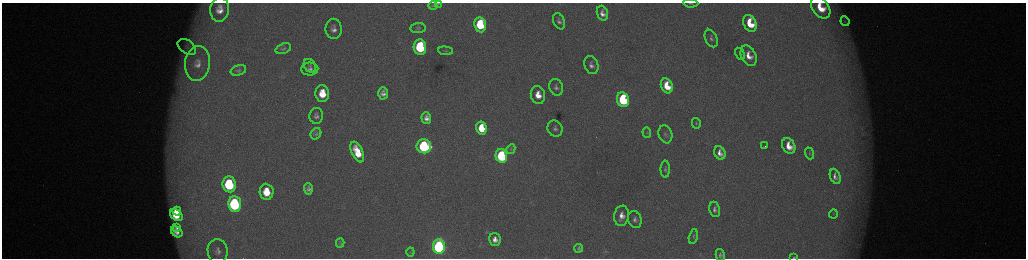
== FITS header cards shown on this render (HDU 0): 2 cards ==
NAXIS1  =                 2048 /fastest changing axis
NAXIS2  =                  512 /next to fastest changing axis

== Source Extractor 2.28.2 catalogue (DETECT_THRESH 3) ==
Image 2048 x 512 px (HDU 0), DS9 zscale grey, zoomed out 1/2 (1 PNG px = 2 x 2 image px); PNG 1028 x 260 px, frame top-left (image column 1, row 511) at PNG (2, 3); each listed source drawn as its Kron ellipse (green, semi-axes under 4 px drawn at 4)
Background 173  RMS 1.9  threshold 5.82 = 3 sigma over >= 5 px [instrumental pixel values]
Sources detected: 77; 8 cannot appear on this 1/2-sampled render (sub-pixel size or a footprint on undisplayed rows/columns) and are neither listed nor drawn; the other 69 listed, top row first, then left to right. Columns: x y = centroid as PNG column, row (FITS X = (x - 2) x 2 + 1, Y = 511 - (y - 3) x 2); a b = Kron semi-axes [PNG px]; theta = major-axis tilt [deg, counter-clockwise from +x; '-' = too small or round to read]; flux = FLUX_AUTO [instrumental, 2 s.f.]
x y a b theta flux
438 3 3 2 - 360
691 3 8 3 -5 790
433 6 5 2 - 350
821 8 12 8 -53 11000
220 10 12 9 82 5200
602 13 7 5 -71 2700
559 21 8 5 -66 1500
845 21 5 3 - 570
750 23 9 6 -66 12000
480 25 7 6 - 23000
418 28 7 5 5 1000
334 29 10 8 -88 3000
711 38 9 6 -63 1400
187 47 10 6 -35 2400
420 47 7 6 - 38000
283 49 8 5 19 1100
445 51 7 3 -6 680
740 54 6 4 -59 670
749 56 11 7 -63 5100
197 64 17 12 82 7600
591 65 9 7 -72 2100
310 66 7 5 -56 1100
310 69 8 6 0 2000
238 70 8 5 17 940
667 86 7 5 -68 9800
556 87 8 6 -70 1700
383 93 6 5 - 2300
322 94 8 7 - 11000
538 95 9 7 -75 6400
623 100 7 6 - 42000
316 116 8 7 - 1700
426 118 6 5 - 2400
696 123 5 3 - 430
481 128 7 5 -78 12000
555 129 8 7 - 1700
647 133 5 4 - 610
316 134 6 5 - 920
665 134 9 6 -72 1400
424 146 7 7 - 59000
765 146 2 1 - 200
789 146 8 6 -62 6700
511 149 5 4 - 650
357 152 11 5 -65 10000
720 153 7 5 -63 3100
810 153 6 4 -72 560
501 156 7 5 -76 51000
665 169 8 4 -89 1000
835 176 8 5 -69 2100
229 184 8 6 -82 36000
308 189 5 4 - 1400
267 192 8 7 - 11000
235 204 8 6 -83 62000
715 209 8 5 -81 1600
177 211 4 3 - 3900
833 214 4 1 - 180
176 215 7 5 -37 10000
622 216 10 7 81 4200
635 219 8 6 -71 1800
177 228 4 3 - 1300
177 232 6 4 -39 2800
693 236 7 4 77 750
495 239 6 5 - 3100
340 243 4 3 - 630
439 247 7 6 - 130000
579 248 4 3 - 680
218 251 12 10 -82 3100
410 252 4 3 - 390
720 255 6 4 -80 1300
794 257 4 2 - 460
At the frame edge (FLAGS 8, measured only in part): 4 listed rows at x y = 438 3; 691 3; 821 8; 794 257
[8 sub-pixel or undisplayed-footprint detections neither listed nor drawn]